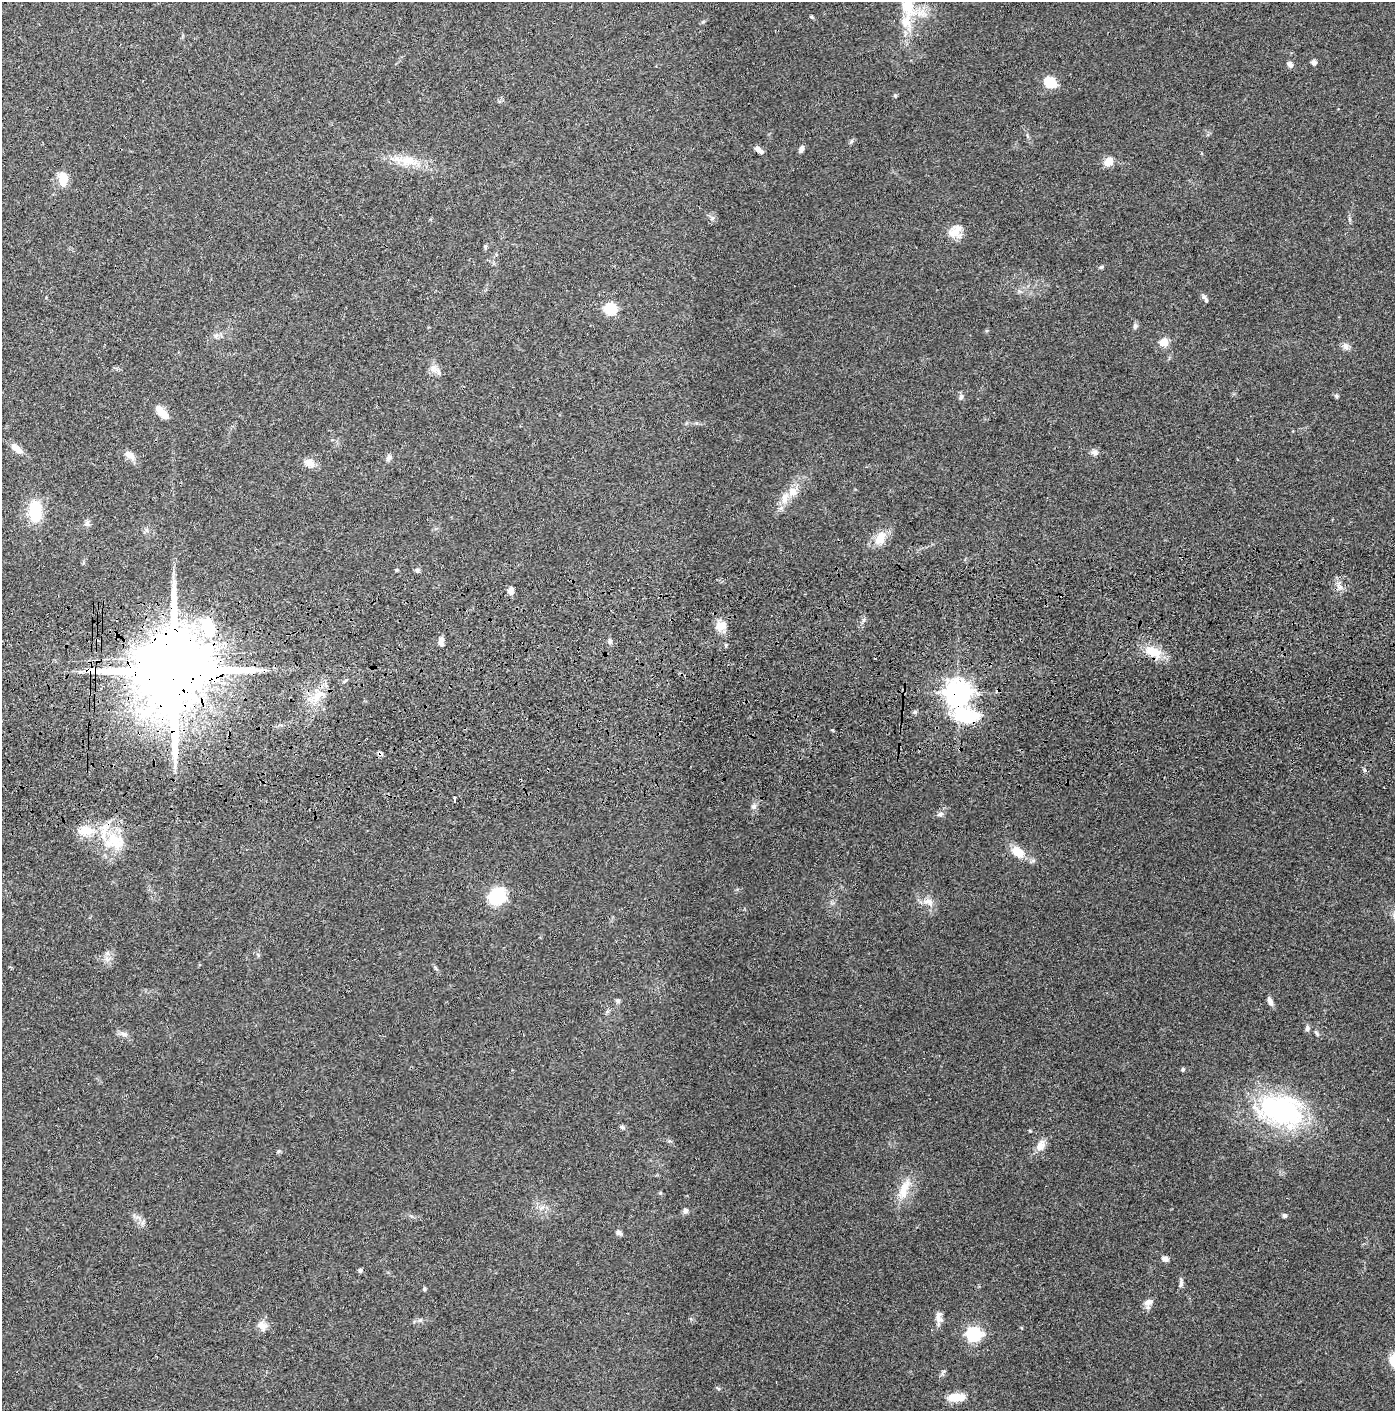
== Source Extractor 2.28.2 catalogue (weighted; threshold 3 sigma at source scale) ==
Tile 5 of 3 x 3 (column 2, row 2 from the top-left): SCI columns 1443-2835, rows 1525-2933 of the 4276 x 4457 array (HDU 1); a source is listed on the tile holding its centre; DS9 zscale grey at full resolution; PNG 1397 x 1413 px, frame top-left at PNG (2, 2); no overlay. Shown black and unused: <1% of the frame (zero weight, under 3 of 4 exposures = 6% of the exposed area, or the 3 px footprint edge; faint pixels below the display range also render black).
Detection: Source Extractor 2.28.2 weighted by HDU 2 'WHT'; one run over the whole footprint, this tile lists its part. Background 0.064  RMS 0.0059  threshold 0.0266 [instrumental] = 3 sigma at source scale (4.5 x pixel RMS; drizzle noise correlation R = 1.50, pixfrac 1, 0.05/0.05 arcsec/px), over >= 5 px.
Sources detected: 90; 1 inside a brighter object's white glare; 1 cosmic-ray / hot-pixel residue — not listed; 4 inside a brighter listed object's ellipse — not listed separately; the other 84 listed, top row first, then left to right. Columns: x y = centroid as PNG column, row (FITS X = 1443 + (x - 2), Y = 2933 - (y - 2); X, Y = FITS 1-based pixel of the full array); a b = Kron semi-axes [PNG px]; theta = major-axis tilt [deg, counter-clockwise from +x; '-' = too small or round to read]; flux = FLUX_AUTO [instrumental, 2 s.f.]
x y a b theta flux
908 3 52 17 -84 26
811 17 5 4 - 0.7
1314 62 6 6 - 1.8
1290 64 7 6 - 2.3
1050 82 11 9 -37 14
895 95 5 5 - 0.75
852 141 6 4 70 0.9
758 149 8 7 - 2.1
801 149 8 5 72 1.9
409 161 30 13 -3 14
1109 161 12 10 53 5.4
63 179 18 11 -89 7.8
955 231 18 15 34 7.8
485 246 6 5 - 0.91
1101 267 5 5 - 0.89
1206 300 8 6 -84 1.5
610 308 6 6 - 56
1135 326 9 5 -89 1.3
216 336 7 5 59 1.6
1164 342 5 5 - 17
1345 346 11 7 -53 2.4
434 368 14 10 -73 4.5
1336 396 6 5 - 0.93
961 397 8 6 70 1.5
161 412 18 7 -46 7.2
16 448 15 7 -38 5.8
1095 452 10 7 -14 2.1
130 455 13 8 -36 4.8
388 458 10 6 72 1.9
309 463 15 10 -31 4.7
793 492 13 13 - 6.1
35 511 18 11 -89 26
87 523 8 7 - 1.8
880 538 16 11 60 9.6
396 570 4 3 - 0.89
417 570 6 6 - 1.2
1339 587 9 4 -8 1.9
510 591 8 7 - 3.1
864 620 7 4 87 1.2
209 626 27 22 -42 26
721 626 14 11 16 6.8
441 641 10 6 87 3
610 641 7 5 76 1.4
726 645 5 4 - 0.81
1153 651 25 13 -24 12
174 670 23 19 86 11000
958 692 8 8 - 590
318 696 25 9 44 9.7
915 712 6 5 - 1.1
966 715 39 21 -22 33
379 753 7 4 46 1.1
454 798 3 3 - 1.5
754 806 8 7 - 1.8
940 814 8 6 19 2
114 839 31 16 -17 20
1018 852 15 10 -39 10
497 896 12 11 - 43
928 902 18 10 -21 5.5
618 1001 6 5 - 1.2
1270 1001 11 5 -69 2.6
1307 1028 8 6 79 1.6
1317 1033 7 4 -70 0.95
124 1034 10 6 -11 2.2
1183 1069 5 5 - 0.82
1281 1110 55 35 -15 99
622 1127 8 5 -31 1.1
1041 1145 16 10 63 5.2
904 1189 31 12 70 12
660 1193 5 4 - 0.67
542 1207 9 4 19 1.6
685 1211 8 7 - 1.8
1285 1215 6 6 - 1.2
143 1222 7 4 71 1.3
619 1233 7 5 -27 1.8
1165 1259 8 6 -27 2.5
360 1270 5 5 - 1.2
1181 1283 12 5 82 2
424 1289 6 4 -88 0.86
1148 1302 12 8 22 3.3
939 1318 15 8 -82 3.6
262 1326 13 10 -33 4.6
974 1334 6 6 - 120
718 1388 6 4 -19 0.77
956 1397 21 9 4 9.2
Overlapping masked pixels (flux is a lower limit): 4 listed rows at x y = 174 670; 958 692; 966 715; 379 753
Isophote crosses this tile's border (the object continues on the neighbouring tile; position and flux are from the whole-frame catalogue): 1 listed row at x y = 908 3
Unlisted compact peaks at least as high as the median listed source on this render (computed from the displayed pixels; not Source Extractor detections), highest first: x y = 712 218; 1364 770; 420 1320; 278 1151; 944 1371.